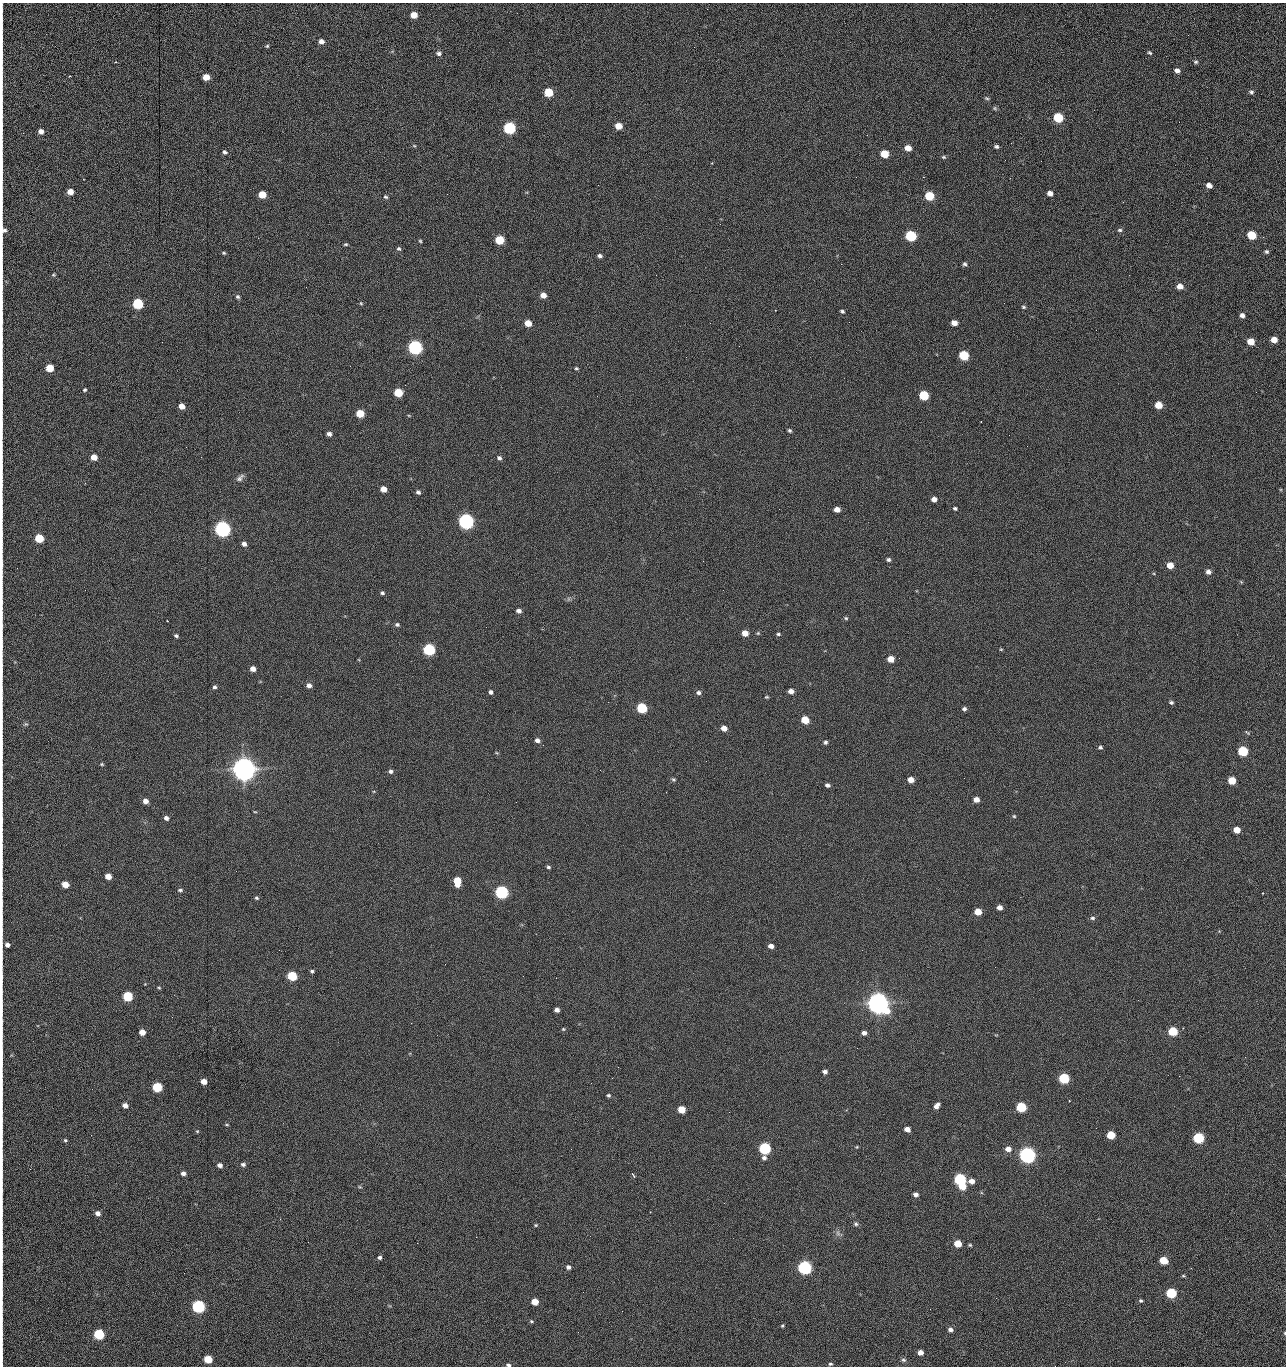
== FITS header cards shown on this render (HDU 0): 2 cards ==
NAXIS1  =                 1284 /fastest changing axis
NAXIS2  =                 1364 /next to fastest changing axis

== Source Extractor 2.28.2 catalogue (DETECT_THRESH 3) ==
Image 1284 x 1364 px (HDU 0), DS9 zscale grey, 1 PNG px = 1 image px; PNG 1288 x 1368 px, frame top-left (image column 1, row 1364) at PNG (2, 3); no overlay
Background 147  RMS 15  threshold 44.7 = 3 sigma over >= 5 px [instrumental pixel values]
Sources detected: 270; all 270 listed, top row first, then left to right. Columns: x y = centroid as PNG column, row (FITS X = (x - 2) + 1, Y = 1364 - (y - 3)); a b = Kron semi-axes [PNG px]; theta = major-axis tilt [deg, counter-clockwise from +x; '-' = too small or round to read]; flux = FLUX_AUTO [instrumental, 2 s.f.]
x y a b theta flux
414 15 5 5 - 1.3e+04
1188 35 2 2 - 8.6e+02
321 41 6 5 - 5.1e+03
2 42 32 2 90 6.9e+03
267 46 4 4 - 1.3e+03
439 53 7 6 - 2.8e+03
1150 53 6 4 -36 1.5e+03
116 62 4 3 - 7.4e+02
1196 62 5 5 - 1.6e+03
1177 70 5 4 - 4.2e+03
206 77 5 5 - 1.4e+04
2 78 20 2 90 4.1e+03
548 92 6 5 - 4.1e+04
1251 92 5 5 - 2.2e+03
987 98 6 4 -20 1.4e+03
995 108 6 5 - 1.5e+03
2 114 19 2 90 3.8e+03
1058 118 6 5 - 6.1e+04
1179 122 2 2 - 7.1e+02
618 126 6 5 - 1.4e+04
509 128 6 6 - 1.6e+05
41 131 6 5 - 5.2e+03
414 146 5 3 - 9.7e+02
996 146 5 4 - 2.1e+03
908 148 5 5 - 1.2e+04
225 152 6 5 - 2.1e+03
884 154 6 5 - 2.8e+04
944 157 6 4 -25 1.5e+03
1005 160 3 2 - 8.1e+02
1041 161 2 2 - 1.2e+03
2 162 16 2 90 3.3e+03
712 163 3 3 - 8.8e+02
856 177 2 2 - 1.5e+03
923 177 2 2 - 2.1e+04
1209 185 5 4 - 6.2e+03
70 192 5 5 - 9.9e+03
1050 193 5 5 - 5.6e+03
262 194 6 5 - 2.0e+04
929 196 6 5 - 5.0e+04
2 197 9 2 90 1.8e+03
386 197 6 5 - 1.7e+03
1123 202 2 2 - 5.9e+02
4 230 9 7 -76 4.0e+03
1120 230 6 5 - 1.9e+03
1251 235 6 5 - 4.2e+04
911 236 6 5 - 1.0e+05
499 240 6 5 - 4.0e+04
420 241 4 3 - 1.2e+03
346 244 4 3 - 1.4e+03
399 249 6 5 - 2.0e+03
1266 252 5 5 - 1.9e+03
224 253 5 4 - 1.3e+03
600 256 5 4 - 2.5e+03
841 264 2 2 - 1.8e+04
965 264 5 5 - 2.0e+03
2 269 16 2 90 3.2e+03
53 275 6 4 -20 1.3e+03
656 275 2 2 - 4.6e+02
2 285 16 2 90 2.8e+03
1180 286 6 5 - 7.8e+03
306 287 2 2 - 4.4e+02
543 295 5 5 - 9.0e+03
238 297 5 5 - 1.9e+03
2 302 10 2 90 1.8e+03
361 303 5 4 - 1.1e+03
138 304 6 5 - 9.9e+04
1023 307 5 4 - 1.4e+03
842 311 5 3 - 1.8e+03
1242 315 5 4 - 3.8e+03
2 320 16 2 90 2.8e+03
849 322 2 2 - 4.3e+02
528 323 5 5 - 1.5e+04
710 323 2 2 - 2.3e+03
954 323 5 5 - 8.1e+03
2 338 8 2 90 1.3e+03
1274 340 5 5 - 1.0e+04
1251 341 6 5 - 1.6e+04
415 347 6 6 - 3.0e+05
964 355 6 5 - 5.8e+04
350 366 3 2 - 1.6e+03
49 368 5 5 - 2.5e+04
576 368 5 4 - 1.3e+03
2 390 13 2 90 2.2e+03
85 390 4 4 - 1.5e+03
1256 392 2 2 - 6.1e+02
398 393 6 5 - 3.6e+04
924 395 6 5 - 6.0e+04
1158 405 5 5 - 1.8e+04
182 406 5 5 - 8.4e+03
360 413 5 5 - 2.9e+04
409 416 5 3 - 8.5e+02
981 422 3 2 - 8.9e+02
2 424 13 2 90 2.2e+03
790 430 5 4 - 1.7e+03
329 434 5 4 - 3.7e+03
1009 435 2 2 - 7.7e+02
186 447 2 2 - 2.0e+03
94 457 5 5 - 1.2e+04
499 458 6 5 - 2.7e+03
2 467 9 2 90 1.2e+03
240 478 12 6 43 3.6e+03
85 483 3 2 - 8.7e+02
383 489 5 5 - 9.7e+03
418 492 5 4 - 2.4e+03
934 499 5 4 - 5.5e+03
955 508 5 4 - 1.7e+03
837 509 5 4 - 8.2e+03
466 521 6 6 - 5.0e+05
222 529 6 6 - 5.4e+05
2 534 10 2 90 1.9e+03
39 538 5 5 - 4.1e+04
244 544 5 4 - 3.9e+03
889 560 5 5 - 2.0e+03
2 564 14 2 -89 2.6e+03
1170 565 5 5 - 1.3e+04
1208 572 6 6 - 4.2e+03
1241 582 5 4 - 1.0e+03
382 593 5 4 - 2.0e+03
568 599 6 4 72 1.5e+03
519 611 5 4 - 4.2e+03
846 618 5 4 - 1.3e+03
167 621 3 2 - 9.3e+02
397 625 5 5 - 2.2e+03
745 633 5 5 - 1.0e+04
758 633 5 5 - 1.3e+03
778 634 5 4 - 1.6e+03
176 636 5 4 - 1.9e+03
2 646 14 2 90 2.4e+03
429 649 6 5 - 1.6e+05
1001 649 5 3 - 9.5e+02
891 659 5 5 - 1.4e+04
253 669 5 4 - 7.3e+03
2 670 9 2 90 1.6e+03
309 685 5 5 - 4.3e+03
214 687 5 5 - 2.0e+03
791 691 5 4 - 6.1e+03
491 692 5 4 - 2.4e+03
698 693 6 5 - 2.9e+03
767 697 4 3 - 1.3e+03
1171 702 5 4 - 1.8e+03
642 708 6 5 - 7.3e+04
964 709 4 4 - 2.4e+03
805 720 6 5 - 2.7e+04
26 724 6 5 - 1.6e+03
724 728 5 5 - 7.6e+03
1247 732 8 3 -34 1.4e+03
537 740 5 4 - 4.1e+03
825 742 5 4 - 2.0e+03
2 745 20 2 90 3.3e+03
543 745 2 2 - 2.2e+03
1100 747 5 4 - 1.9e+03
1243 751 6 5 - 7.6e+04
706 761 2 2 - 1.5e+03
102 764 5 4 - 1.2e+03
244 769 8 7 - 1.8e+06
391 771 5 5 - 2.5e+03
673 779 5 5 - 1.5e+03
911 780 5 4 - 1.0e+04
1232 780 5 5 - 2.5e+04
827 785 5 4 - 2.9e+03
976 799 5 4 - 7.8e+03
145 801 5 5 - 6.7e+03
255 812 5 3 - 8.7e+02
1014 816 5 4 - 1.2e+03
166 818 5 4 - 3.7e+03
2 820 13 2 90 2.1e+03
1237 830 5 5 - 1.5e+04
548 867 5 4 - 1.8e+03
108 876 5 4 - 1.2e+04
457 881 7 5 -82 2.8e+04
65 884 5 5 - 1.6e+04
180 890 6 4 6 1.8e+03
502 892 6 6 - 2.4e+05
1262 893 2 2 - 8.0e+02
257 898 5 4 - 1.6e+03
2 903 15 2 90 2.1e+03
1000 907 5 4 - 5.6e+03
978 912 5 5 - 1.9e+04
1092 918 7 5 -1 2.2e+03
7 945 5 5 - 4.0e+03
771 946 5 4 - 5.8e+03
312 971 5 4 - 1.8e+03
292 976 6 5 - 6.1e+04
523 976 2 2 - 1.4e+03
159 988 4 4 - 1.1e+03
128 996 6 5 - 7.4e+04
878 1003 8 7 - 1.5e+06
2 1008 16 2 90 2.8e+03
557 1010 5 4 - 4.3e+03
411 1023 2 2 - 3.7e+03
563 1029 5 4 - 1.1e+03
1173 1031 6 5 - 4.8e+04
142 1032 5 4 - 1.0e+04
864 1033 5 4 - 3.9e+03
857 1048 3 2 - 9.5e+02
1245 1057 2 2 - 1.4e+03
2 1061 19 2 90 3.4e+03
825 1072 5 4 - 3.3e+03
1179 1076 2 2 - 1.9e+03
1064 1078 6 5 - 8.8e+04
204 1081 5 4 - 9.2e+03
157 1087 6 5 - 6.5e+04
608 1095 4 4 - 1.7e+03
125 1105 5 4 - 5.4e+03
937 1106 7 4 47 4.7e+03
1021 1107 6 5 - 7.3e+04
681 1109 5 5 - 2.1e+04
729 1112 2 2 - 7.2e+02
2 1120 8 2 90 1.4e+03
227 1125 6 3 0 1.1e+03
907 1129 5 4 - 6.9e+03
197 1131 4 4 - 1.0e+03
91 1135 2 2 - 1.7e+03
1111 1135 5 5 - 3.2e+04
1198 1138 6 5 - 9.9e+04
65 1140 4 4 - 1.3e+03
857 1147 5 3 - 8.4e+02
765 1148 6 5 - 1.5e+05
571 1149 3 2 - 7.9e+02
1008 1149 6 5 - 7.5e+03
1027 1155 6 6 - 6.3e+05
764 1158 6 5 - 3.0e+03
243 1164 6 5 - 2.7e+03
220 1165 5 5 - 4.3e+03
30 1169 2 2 - 2.2e+03
183 1173 5 5 - 3.8e+03
633 1175 7 3 -55 1.7e+03
960 1179 6 5 - 1.5e+05
971 1181 5 5 - 6.6e+03
962 1186 5 5 - 1.7e+04
360 1187 6 3 -18 1.1e+03
2 1191 10 2 90 1.7e+03
916 1194 5 4 - 4.4e+03
650 1212 2 2 - 5.8e+02
98 1213 6 5 - 4.5e+03
280 1219 3 2 - 1.7e+03
856 1224 6 5 - 2.0e+03
536 1225 5 4 - 1.2e+03
838 1233 8 5 -60 2.9e+03
476 1237 2 2 - 8.0e+03
308 1242 3 2 - 1.3e+03
417 1243 2 2 - 3.6e+03
958 1243 5 5 - 1.9e+04
2 1245 21 2 90 4.0e+03
970 1245 4 4 - 1.2e+03
380 1257 4 4 - 2.4e+03
1163 1260 6 5 - 2.7e+04
568 1267 5 5 - 3.3e+03
805 1267 6 6 - 3.1e+05
1183 1276 5 4 - 1.2e+03
1171 1293 6 5 - 7.9e+04
2 1294 16 2 90 3.2e+03
996 1298 2 2 - 2.0e+03
1141 1301 5 4 - 1.6e+03
535 1302 5 5 - 1.7e+04
198 1306 6 5 - 2.4e+05
622 1311 2 2 - 5.5e+02
531 1321 6 4 -15 1.5e+03
782 1326 5 4 - 1.3e+03
950 1330 5 5 - 3.9e+03
578 1332 2 2 - 2.5e+03
1285 1333 4 2 - 1.2e+03
99 1334 6 5 - 9.1e+04
2 1351 16 2 90 3.1e+03
920 1352 5 4 - 6.9e+03
208 1359 5 5 - 3.0e+04
903 1360 7 6 - 2.2e+03
830 1364 5 4 - 1.6e+03
508 1365 5 4 - 2.3e+03
1055 1366 2 2 - 1.4e+03
At the frame edge (FLAGS 8, measured only in part): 32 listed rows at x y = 2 42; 2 78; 2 114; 2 162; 2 197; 4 230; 2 269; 2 285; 2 302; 2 320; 2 338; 2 390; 2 424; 2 467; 2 534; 2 564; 2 646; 2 670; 2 745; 2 820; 2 903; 7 945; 2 1008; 2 1061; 2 1120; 2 1191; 2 1245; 2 1294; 1285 1333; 2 1351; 508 1365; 1055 1366

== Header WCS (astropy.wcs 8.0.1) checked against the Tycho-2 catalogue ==
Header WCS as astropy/WCSLIB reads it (CRVAL/CRPIX/CD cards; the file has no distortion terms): RA---TAN/DEC--TAN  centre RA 15:41:40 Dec +51:59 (235.42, +51.99 deg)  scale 1.26 arcsec/px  FOV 26.9' x 28.5'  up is +92 deg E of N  parity flipped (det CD > 0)
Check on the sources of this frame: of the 60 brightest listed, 10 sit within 2.0 arcsec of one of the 11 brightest Tycho-2 stars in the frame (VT <= 12.29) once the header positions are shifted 0.05 arcsec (0.00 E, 0.05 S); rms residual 0.96 arcsec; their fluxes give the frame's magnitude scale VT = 25.21 - 2.5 log10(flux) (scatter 0.20 mag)
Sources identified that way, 10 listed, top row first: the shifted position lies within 2.0 arcsec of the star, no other Tycho-2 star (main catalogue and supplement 1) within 4.0 arcsec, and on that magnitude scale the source's flux lands within +1.5 / -3 mag of the star's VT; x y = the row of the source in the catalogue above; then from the Tycho-2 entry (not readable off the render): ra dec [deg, ICRS J2000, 3 dp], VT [Tycho-2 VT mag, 2 dp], TYC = Tycho-2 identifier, HIP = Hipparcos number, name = IAU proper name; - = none
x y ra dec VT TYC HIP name
415 347 235.614 +52.064 11.61 3489-1132-1 - -
466 521 235.514 +52.049 11.19 3489-1407-1 - -
222 529 235.515 +52.133 11.12 3489-1380-1 - -
244 769 235.378 +52.130 9.31 3489-1322-1 76850 -
502 892 235.303 +52.042 11.52 3489-958-1 - -
878 1003 235.232 +51.912 9.59 3489-824-1 - -
1027 1155 235.143 +51.862 10.97 3489-1016-1 - -
960 1179 235.131 +51.886 12.29 3489-908-1 - -
805 1267 235.084 +51.941 11.45 3489-1346-1 - -
198 1306 235.075 +52.152 11.74 3489-912-1 - -